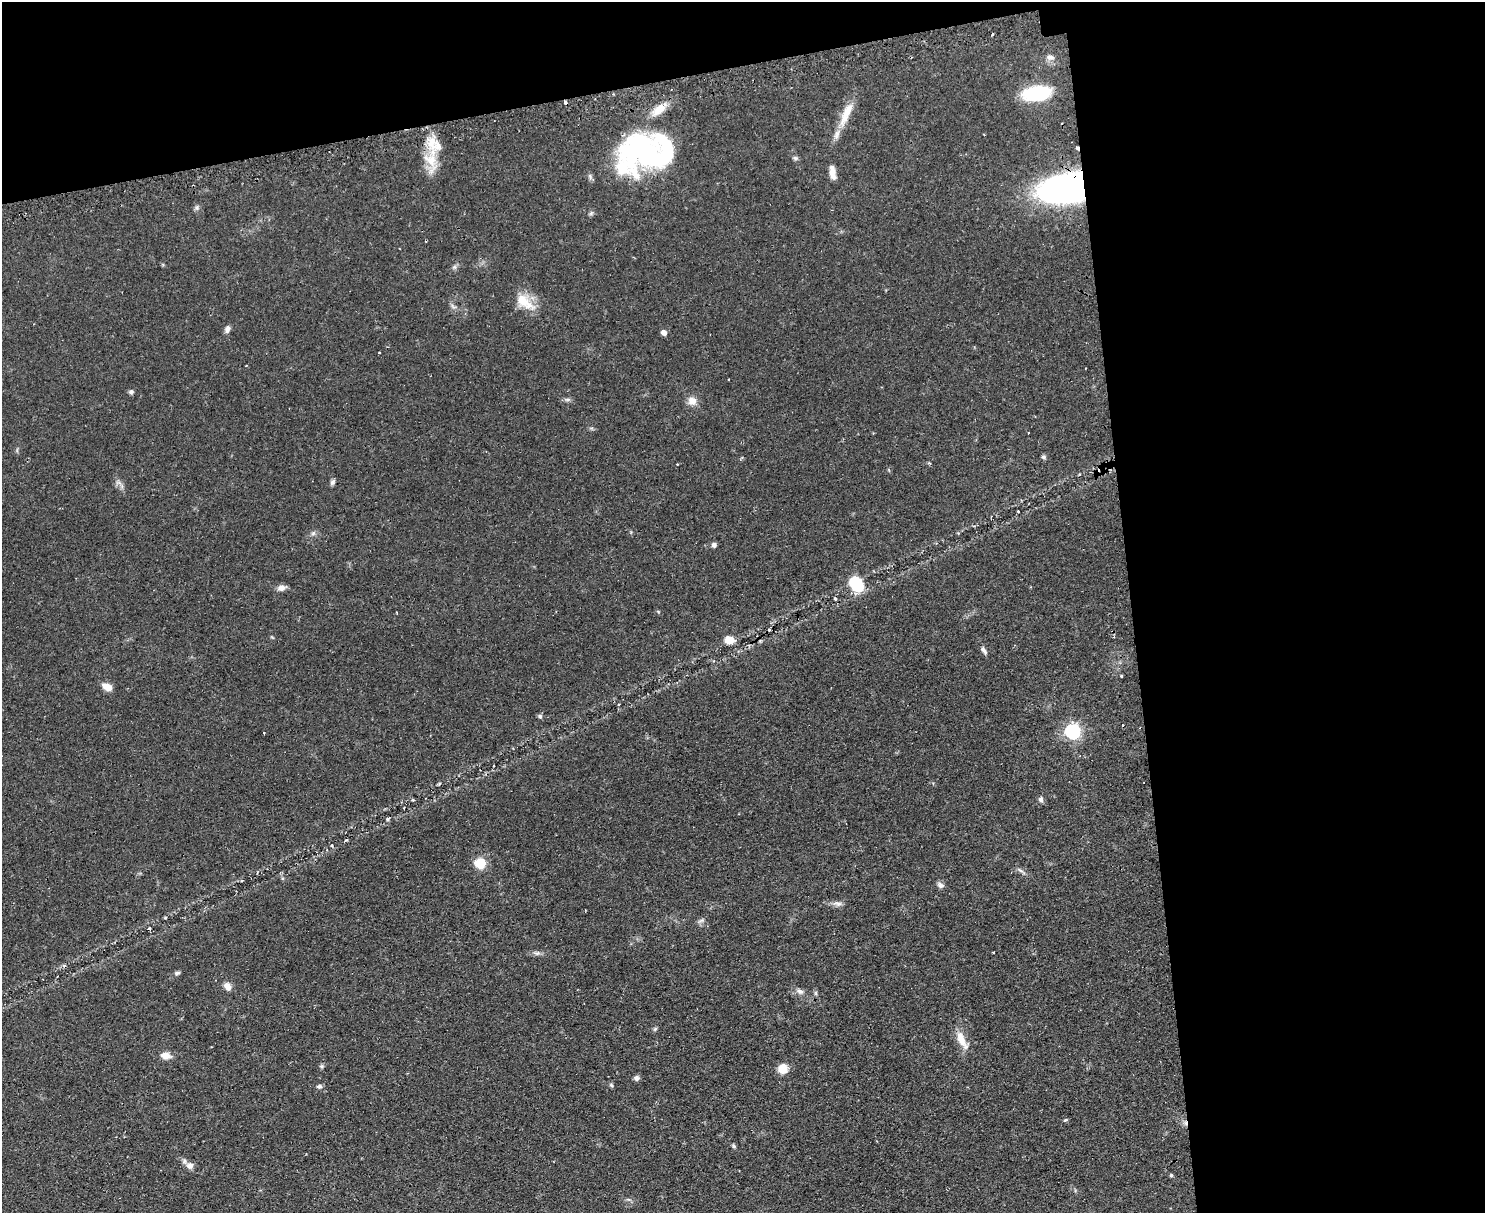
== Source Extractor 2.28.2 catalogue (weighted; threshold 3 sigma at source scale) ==
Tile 3 of 3 x 4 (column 3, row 1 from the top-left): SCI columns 3125-4607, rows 3666-4876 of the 4880 x 4907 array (HDU 1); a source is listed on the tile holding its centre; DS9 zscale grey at full resolution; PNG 1487 x 1215 px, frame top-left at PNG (2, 2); no overlay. Shown black and unused: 30% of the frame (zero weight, under 2 of 3 exposures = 4% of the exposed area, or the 3 px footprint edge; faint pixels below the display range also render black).
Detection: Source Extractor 2.28.2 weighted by HDU 2 'WHT'; one run over the whole footprint, this tile lists its part. Background 0.0901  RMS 0.0079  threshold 0.0357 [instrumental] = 3 sigma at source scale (4.5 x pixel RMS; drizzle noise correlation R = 1.50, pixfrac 1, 0.05/0.05 arcsec/px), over >= 5 px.
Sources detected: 77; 3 inside a brighter object's white glare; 7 cosmic-ray / hot-pixel residue — not listed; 3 inside a brighter listed object's ellipse — not listed separately; the other 64 listed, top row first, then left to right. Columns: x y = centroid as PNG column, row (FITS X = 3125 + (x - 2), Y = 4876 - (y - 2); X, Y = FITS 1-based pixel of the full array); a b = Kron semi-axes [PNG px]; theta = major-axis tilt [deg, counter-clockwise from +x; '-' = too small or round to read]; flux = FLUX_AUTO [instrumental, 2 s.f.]
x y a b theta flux
992 35 3 2 - 1.5
1050 57 10 7 -9 3.2
1037 93 27 13 7 53
565 102 4 3 - 3.6
658 110 22 10 33 11
846 114 40 10 66 15
1077 148 4 3 - 3.5
648 152 43 29 66 70
795 158 6 6 - 1.5
430 160 23 16 -47 18
832 172 18 6 -80 5.4
1067 188 40 21 9 290
197 208 7 6 - 1.7
454 267 6 6 - 1.7
524 301 29 13 -39 17
453 306 9 3 -45 1.7
227 329 10 6 78 2.7
664 333 6 5 - 3.9
379 353 3 2 - 0.55
246 366 2 2 - 0.68
131 392 6 5 - 1.7
567 399 9 4 8 1.7
692 401 11 10 - 6
1044 457 6 5 - 1.4
677 464 2 2 - 0.58
332 482 8 6 52 1.9
313 533 7 5 45 1.8
714 545 6 5 - 2.1
856 584 14 10 -56 38
281 588 11 7 10 3.8
1114 637 4 3 - 0.77
729 640 12 9 -5 7.3
984 650 11 5 -51 2.5
1121 676 3 3 - 0.77
107 687 11 7 -24 7.3
540 716 6 5 - 1.6
1073 731 7 6 - 220
264 733 2 2 - 0.6
1041 799 7 6 - 2.1
387 819 6 3 -71 1.1
332 846 4 3 - 0.76
480 863 8 8 - 21
1020 870 9 4 -35 2
940 885 10 6 -29 2.6
837 903 13 6 -13 3.3
701 921 7 4 19 1.6
993 952 2 2 - 0.69
537 953 9 5 19 2
177 973 8 5 15 1.5
227 986 9 7 -48 5.2
800 991 10 7 -32 3.1
655 1029 6 5 - 1.2
962 1040 27 9 -64 11
166 1055 10 8 -7 6.6
321 1066 6 5 - 1.3
783 1069 10 10 - 9.6
636 1078 7 6 - 2.1
611 1085 6 4 -48 1.2
319 1086 8 5 10 1.8
1065 1120 6 4 43 0.85
734 1146 6 4 -60 1.2
190 1166 10 8 -10 3.9
739 1170 2 2 - 0.45
1171 1175 4 4 - 1.1
Overlapping masked pixels (flux is a lower limit): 3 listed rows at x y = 565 102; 1077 148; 1067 188